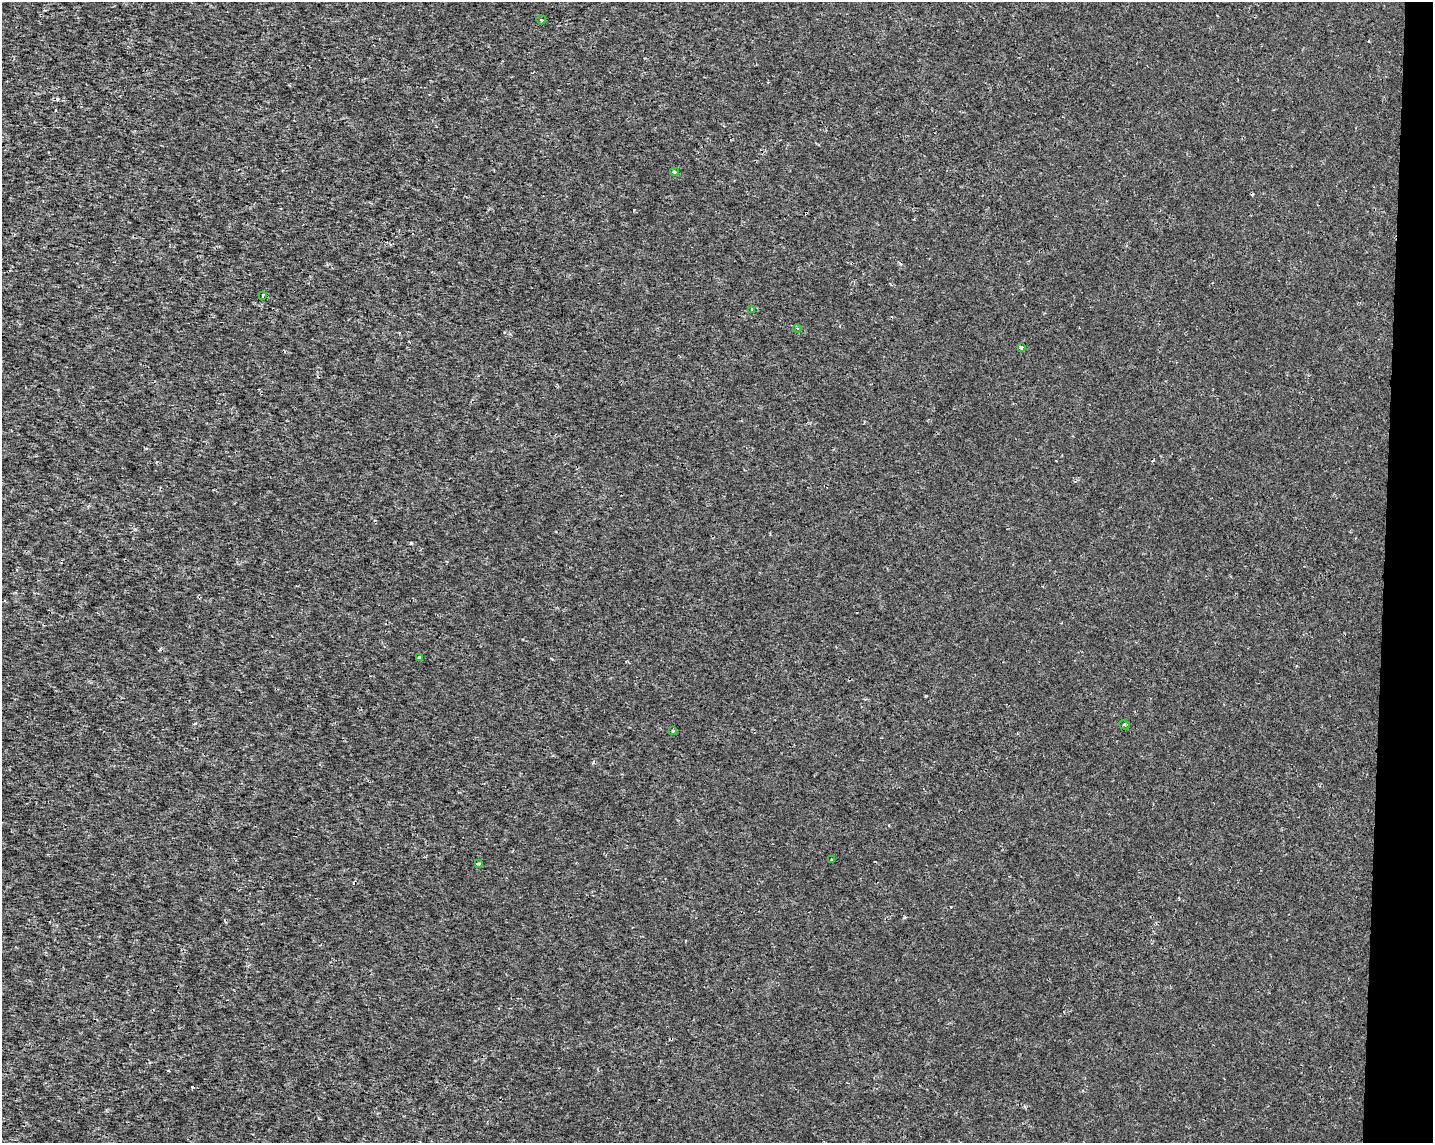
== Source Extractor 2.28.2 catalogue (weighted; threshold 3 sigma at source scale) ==
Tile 6 of 3 x 4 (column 3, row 2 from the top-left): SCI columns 3088-4518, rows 2289-3429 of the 4801 x 4569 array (HDU 1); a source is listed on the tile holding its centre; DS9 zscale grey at full resolution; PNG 1435 x 1145 px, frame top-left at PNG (2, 2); each listed source drawn as its Kron ellipse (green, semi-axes under 4 px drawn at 4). Shown black and unused: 3% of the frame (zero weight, under 2 of 3 exposures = <1% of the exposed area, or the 3 px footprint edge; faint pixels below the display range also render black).
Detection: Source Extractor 2.28.2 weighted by HDU 2 'WHT'; one run over the whole footprint, this tile lists its part. Background 1.43e-04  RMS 0.0016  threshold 0.00703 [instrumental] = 3 sigma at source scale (4.5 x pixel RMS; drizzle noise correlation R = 1.50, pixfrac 1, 0.0396/0.0396 arcsec/px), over >= 5 px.
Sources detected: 17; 6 cosmic-ray / hot-pixel residue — neither listed nor drawn; the other 11 listed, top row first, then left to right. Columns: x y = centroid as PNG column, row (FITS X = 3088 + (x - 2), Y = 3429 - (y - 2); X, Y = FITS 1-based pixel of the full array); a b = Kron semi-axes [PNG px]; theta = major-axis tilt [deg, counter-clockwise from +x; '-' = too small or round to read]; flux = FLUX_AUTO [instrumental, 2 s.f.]
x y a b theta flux
541 20 5 4 - 0.19
674 172 4 3 - 0.21
263 295 3 2 - 0.21
752 309 3 3 - 0.16
797 328 4 3 - 0.16
1021 348 3 3 - 0.39
419 658 3 3 - 0.42
1124 725 5 4 - 0.2
673 730 3 3 - 0.23
832 860 3 2 - 0.15
478 863 3 3 - 0.55
Unlisted compact peaks at least as high as the median listed source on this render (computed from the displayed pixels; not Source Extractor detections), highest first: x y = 411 543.